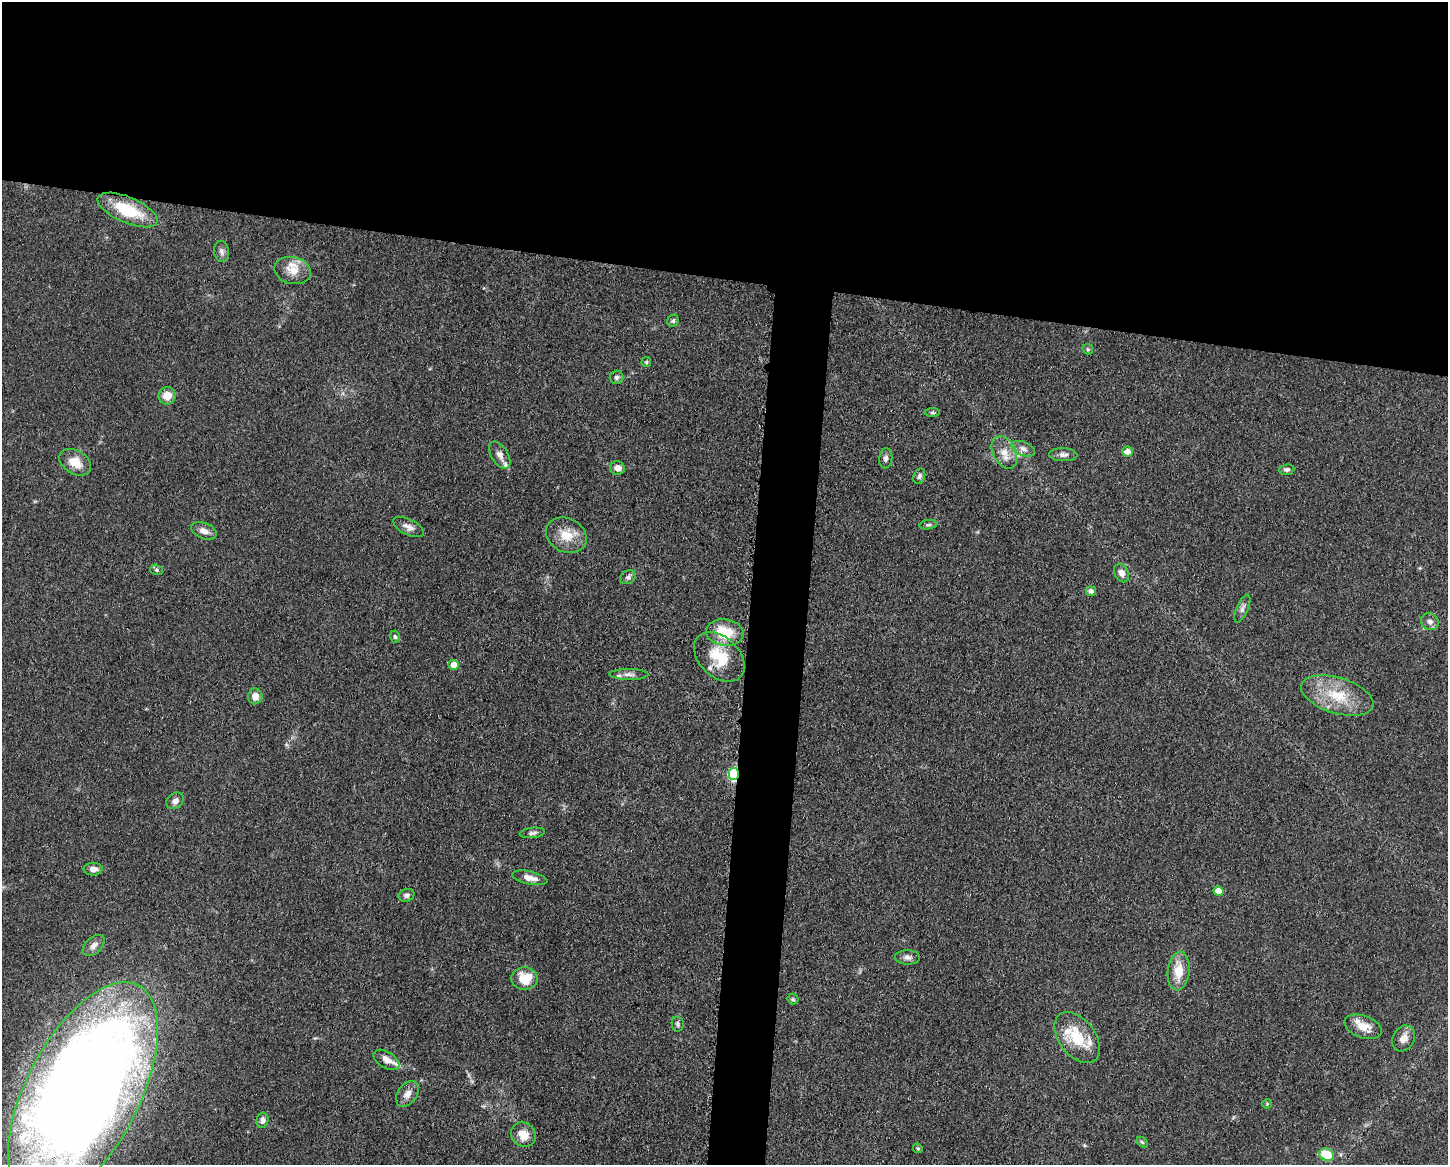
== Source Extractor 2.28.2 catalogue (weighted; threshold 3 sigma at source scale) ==
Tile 2 of 3 x 4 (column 2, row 1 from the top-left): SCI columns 1679-3124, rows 3492-4654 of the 4683 x 4655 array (HDU 1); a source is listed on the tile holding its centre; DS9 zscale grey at full resolution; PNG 1450 x 1167 px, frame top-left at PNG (2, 2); each listed source drawn as its Kron ellipse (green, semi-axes under 4 px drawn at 4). Shown black and unused: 27% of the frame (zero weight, under 3 of 5 exposures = <1% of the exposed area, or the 3 px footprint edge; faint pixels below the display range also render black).
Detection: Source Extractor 2.28.2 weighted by HDU 2 'WHT'; one run over the whole footprint, this tile lists its part. Background 0.0606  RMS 0.0057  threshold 0.0255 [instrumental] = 3 sigma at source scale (4.5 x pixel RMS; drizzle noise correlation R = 1.50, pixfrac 1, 0.05/0.05 arcsec/px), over >= 5 px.
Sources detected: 68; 7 inside a brighter listed object's ellipse — not listed separately; the other 61 listed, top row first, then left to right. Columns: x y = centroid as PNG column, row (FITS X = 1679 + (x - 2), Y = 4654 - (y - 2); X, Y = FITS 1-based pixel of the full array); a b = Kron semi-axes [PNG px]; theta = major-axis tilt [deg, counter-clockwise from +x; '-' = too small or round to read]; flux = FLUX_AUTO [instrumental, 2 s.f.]
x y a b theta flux
128 210 32 13 -23 26
222 252 11 7 -79 2
293 270 18 13 -12 8.2
673 321 6 5 - 1.2
1088 349 6 5 - 0.82
646 362 5 4 - 0.75
616 377 7 7 - 1.5
167 396 9 8 - 6.9
932 413 8 4 0 0.94
1023 449 12 7 -22 3.2
1004 452 17 11 -63 6.9
1127 452 5 5 - 4.4
500 455 15 8 -58 3.7
1063 455 14 6 -2 2.6
886 458 10 6 83 2.1
75 462 17 11 -31 8.6
618 468 7 6 - 3.9
1287 470 8 5 6 1.4
919 476 8 5 70 1.6
928 525 9 4 7 1.3
409 527 16 7 -27 3.5
204 531 13 8 -22 4.1
566 535 21 17 -27 12
157 570 7 5 -16 1.1
1121 573 10 7 -63 4
628 577 8 6 31 1.6
1091 591 5 5 - 2.1
1242 608 15 5 67 2.3
1430 622 9 8 - 2.5
725 633 19 13 -8 19
395 637 6 4 -73 0.97
719 657 29 20 -43 21
454 665 5 5 - 5.7
629 674 19 5 -1 2.5
1337 695 37 18 -17 23
255 696 8 7 - 4.2
734 774 6 5 - 70
175 801 9 7 39 3
532 833 13 5 7 1.7
93 869 9 6 1 3.3
530 878 18 6 -12 4.7
1218 891 5 4 - 6.8
406 895 8 6 19 1.8
94 945 13 8 43 3.2
907 957 12 7 -1 2.5
1179 971 19 11 83 11
525 978 13 11 -4 14
793 999 5 5 - 0.98
678 1024 8 6 -80 1.3
1363 1027 19 11 -19 8.3
1077 1038 29 18 -53 23
1403 1038 13 10 60 4.4
386 1060 14 8 -32 4.4
83 1093 121 56 63 1100
407 1094 14 9 54 4.2
1267 1104 5 5 - 0.66
262 1120 8 6 78 2.6
523 1135 13 11 -45 8.1
1142 1142 6 4 -45 0.81
918 1148 5 4 - 0.85
1327 1155 7 6 - 14
Overlapping masked pixels (flux is a lower limit): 1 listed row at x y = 734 774
Isophote crosses this tile's border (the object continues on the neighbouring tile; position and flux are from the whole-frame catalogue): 1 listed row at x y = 83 1093